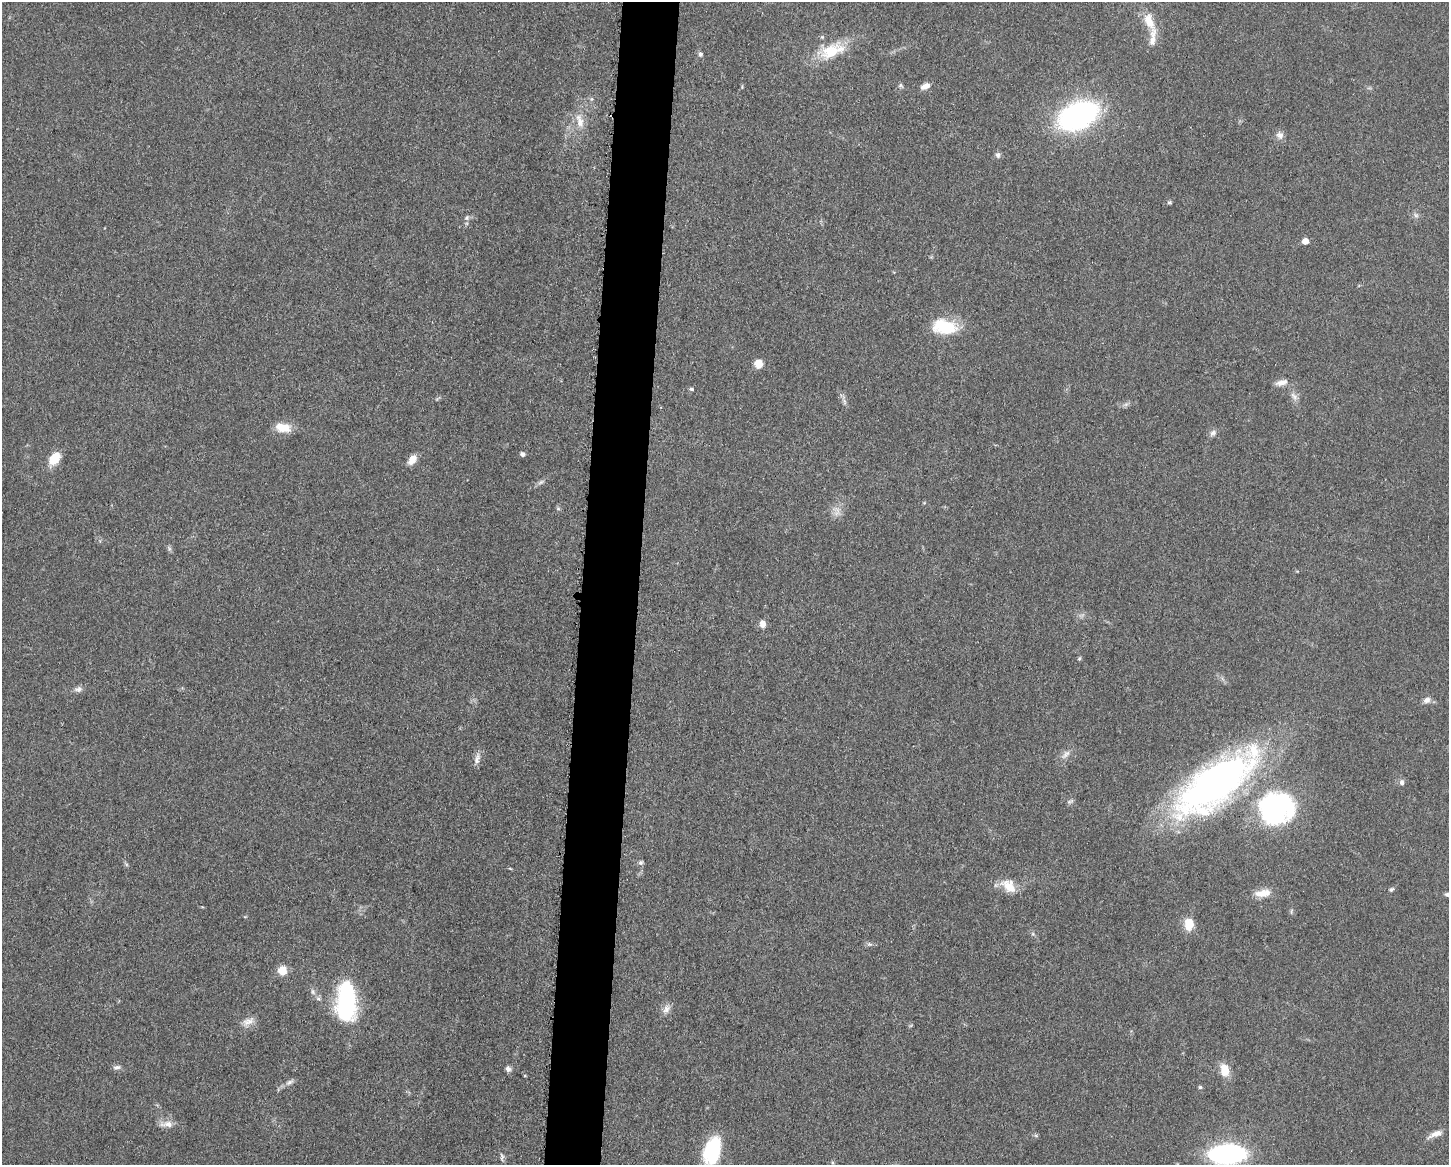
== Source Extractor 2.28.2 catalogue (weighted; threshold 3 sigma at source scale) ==
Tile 8 of 3 x 4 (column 2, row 3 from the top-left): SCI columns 1678-3124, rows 1167-2329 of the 4682 x 4655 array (HDU 1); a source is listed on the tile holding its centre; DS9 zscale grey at full resolution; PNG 1451 x 1167 px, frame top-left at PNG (2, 2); no overlay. Shown black and unused: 4% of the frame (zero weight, under 3 of 5 exposures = <1% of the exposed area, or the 3 px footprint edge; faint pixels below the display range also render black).
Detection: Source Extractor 2.28.2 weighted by HDU 2 'WHT'; one run over the whole footprint, this tile lists its part. Background 0.0601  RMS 0.0056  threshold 0.0251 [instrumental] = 3 sigma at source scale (4.5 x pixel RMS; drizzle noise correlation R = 1.50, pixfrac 1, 0.05/0.05 arcsec/px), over >= 5 px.
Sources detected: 65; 1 inside a brighter listed object's ellipse — not listed separately; the other 64 listed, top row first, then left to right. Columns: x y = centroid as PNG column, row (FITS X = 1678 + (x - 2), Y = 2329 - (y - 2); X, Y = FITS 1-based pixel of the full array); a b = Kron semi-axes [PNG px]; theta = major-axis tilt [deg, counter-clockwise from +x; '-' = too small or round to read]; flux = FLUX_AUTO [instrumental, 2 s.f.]
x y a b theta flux
1149 21 26 13 -68 11
831 50 41 19 20 21
700 54 6 6 - 1.2
901 85 7 5 -38 1.1
925 86 11 6 22 3.7
1078 116 31 19 25 160
580 121 21 10 -75 7.2
1280 135 10 9 - 3
998 155 9 7 90 1.7
1169 202 6 4 2 0.91
1416 215 7 6 - 1.6
467 218 7 6 - 1.5
1305 241 5 4 - 7
945 327 31 17 -10 23
758 364 7 7 - 7.7
1282 382 17 7 14 3.7
692 389 5 4 - 1
1294 396 14 6 -50 2.9
844 401 10 5 -69 1.8
1126 404 7 5 43 1.4
283 428 19 11 -12 9.7
1213 433 10 7 37 2.1
522 454 6 5 - 1.7
54 459 14 9 52 12
412 460 12 7 55 5.3
541 482 9 4 35 1.5
558 509 6 4 -1 0.79
837 512 15 9 -74 4.3
169 548 8 5 -65 1.2
763 624 8 6 -80 4
1079 658 5 4 - 0.82
78 689 11 7 9 2.3
1427 700 10 7 28 2.7
1066 754 15 7 47 3.5
477 759 17 7 79 3.3
1402 782 7 6 - 1.7
1215 783 88 32 37 280
1070 801 10 5 26 1.2
1277 808 39 35 18 99
641 862 7 6 - 1.3
1009 886 21 14 -42 10
1391 889 7 5 17 1.1
1263 893 21 10 7 7.3
1447 894 6 5 - 1.5
1189 924 14 10 -88 9.6
1033 934 6 4 -72 0.89
869 944 8 5 6 1.3
282 970 10 9 - 7.5
313 992 9 6 -71 1.7
318 999 8 5 -19 1.3
346 1000 42 19 -90 68
666 1009 15 8 54 3.5
248 1021 17 9 18 4.5
117 1067 11 6 10 1.9
508 1069 8 6 -56 1.9
1225 1070 14 9 -75 9.3
290 1082 13 6 31 2.4
1200 1087 5 5 - 0.82
167 1124 20 8 0 4.6
1436 1134 19 7 19 4.3
1036 1135 7 4 -1 0.83
712 1150 31 17 73 33
1227 1154 27 14 3 100
502 1157 11 5 -86 1.6
Isophote crosses this tile's border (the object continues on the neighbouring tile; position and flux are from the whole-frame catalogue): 3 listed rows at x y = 1447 894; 712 1150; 1227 1154